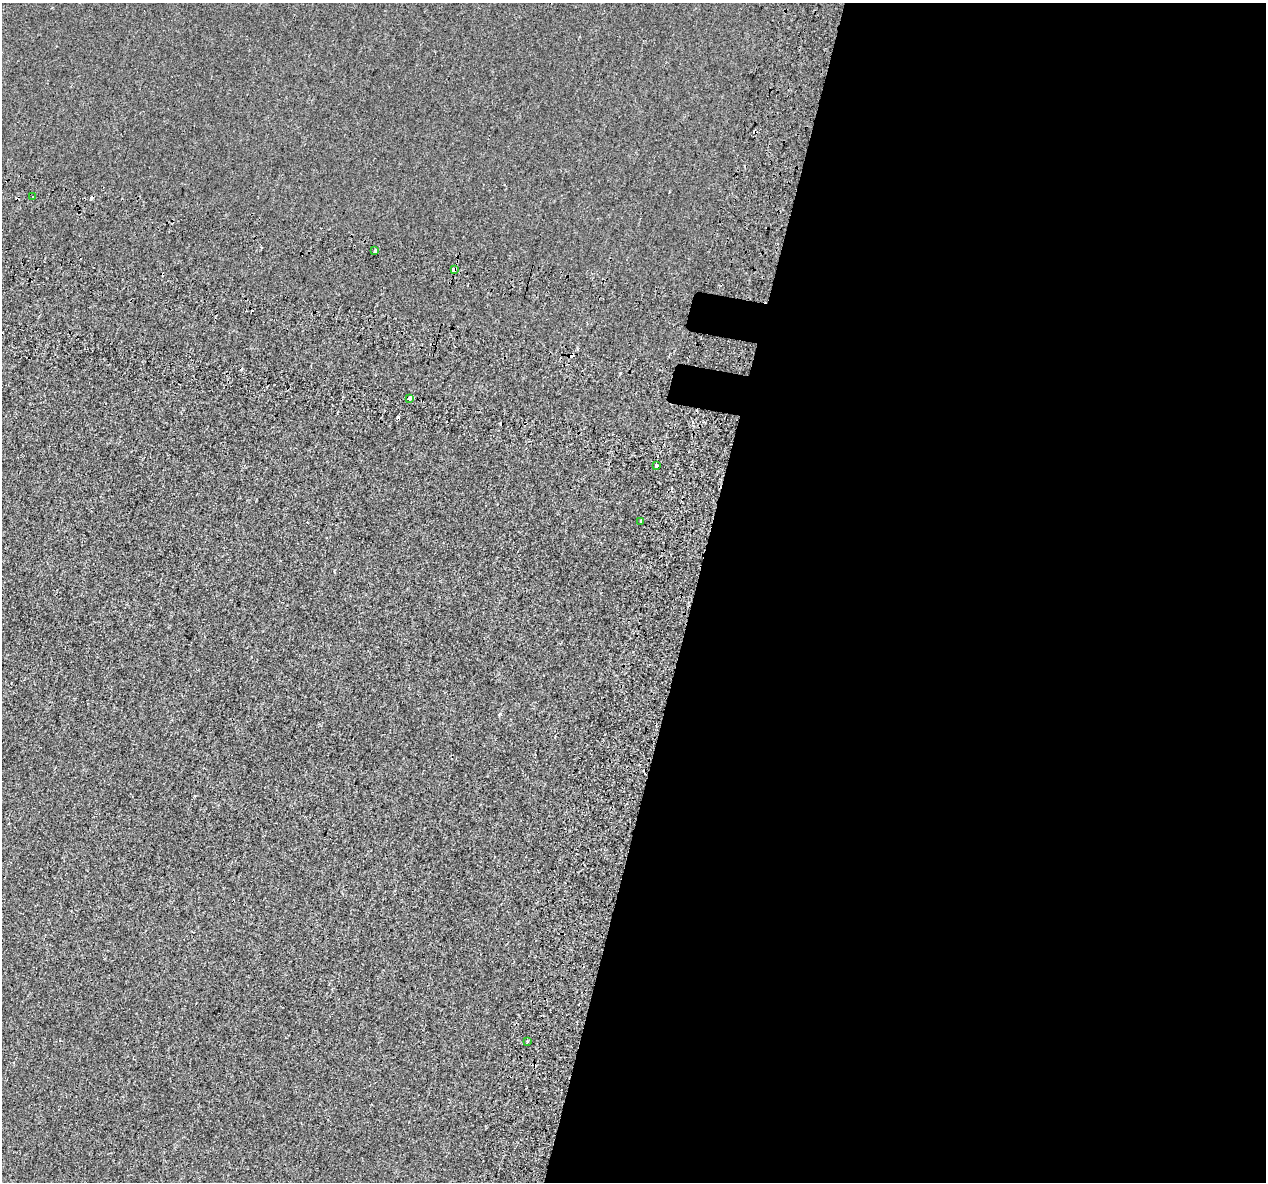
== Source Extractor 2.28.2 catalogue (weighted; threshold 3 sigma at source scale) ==
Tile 12 of 4 x 4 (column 4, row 3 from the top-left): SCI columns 3886-5149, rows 1566-2745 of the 5235 x 5432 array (HDU 1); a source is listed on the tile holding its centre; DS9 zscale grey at full resolution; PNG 1268 x 1184 px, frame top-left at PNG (2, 3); each listed source drawn as its Kron ellipse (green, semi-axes under 4 px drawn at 4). Shown black and unused: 46% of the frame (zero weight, under 2 of 3 exposures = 7% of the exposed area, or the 3 px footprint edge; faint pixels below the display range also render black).
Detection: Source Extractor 2.28.2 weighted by HDU 2 'WHT'; one run over the whole footprint, this tile lists its part. Background -3.38e-04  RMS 0.0045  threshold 0.0203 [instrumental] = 3 sigma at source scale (4.5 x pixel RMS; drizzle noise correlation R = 1.50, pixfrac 1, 0.0396/0.0396 arcsec/px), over >= 5 px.
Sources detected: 14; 7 cosmic-ray / hot-pixel residue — neither listed nor drawn; the other 7 listed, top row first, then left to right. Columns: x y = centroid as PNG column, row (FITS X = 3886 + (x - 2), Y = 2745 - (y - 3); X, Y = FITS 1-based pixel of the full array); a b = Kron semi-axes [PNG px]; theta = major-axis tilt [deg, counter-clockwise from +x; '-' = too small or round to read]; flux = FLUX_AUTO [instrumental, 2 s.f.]
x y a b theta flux
33 196 3 3 - 0.75
375 251 3 2 - 0.54
454 269 4 3 - 9.2
409 398 3 3 - 3.8
656 465 3 3 - 2.2
641 521 3 3 - 2
527 1041 3 3 - 0.54
Overlapping masked pixels (flux is a lower limit): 1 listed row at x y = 454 269